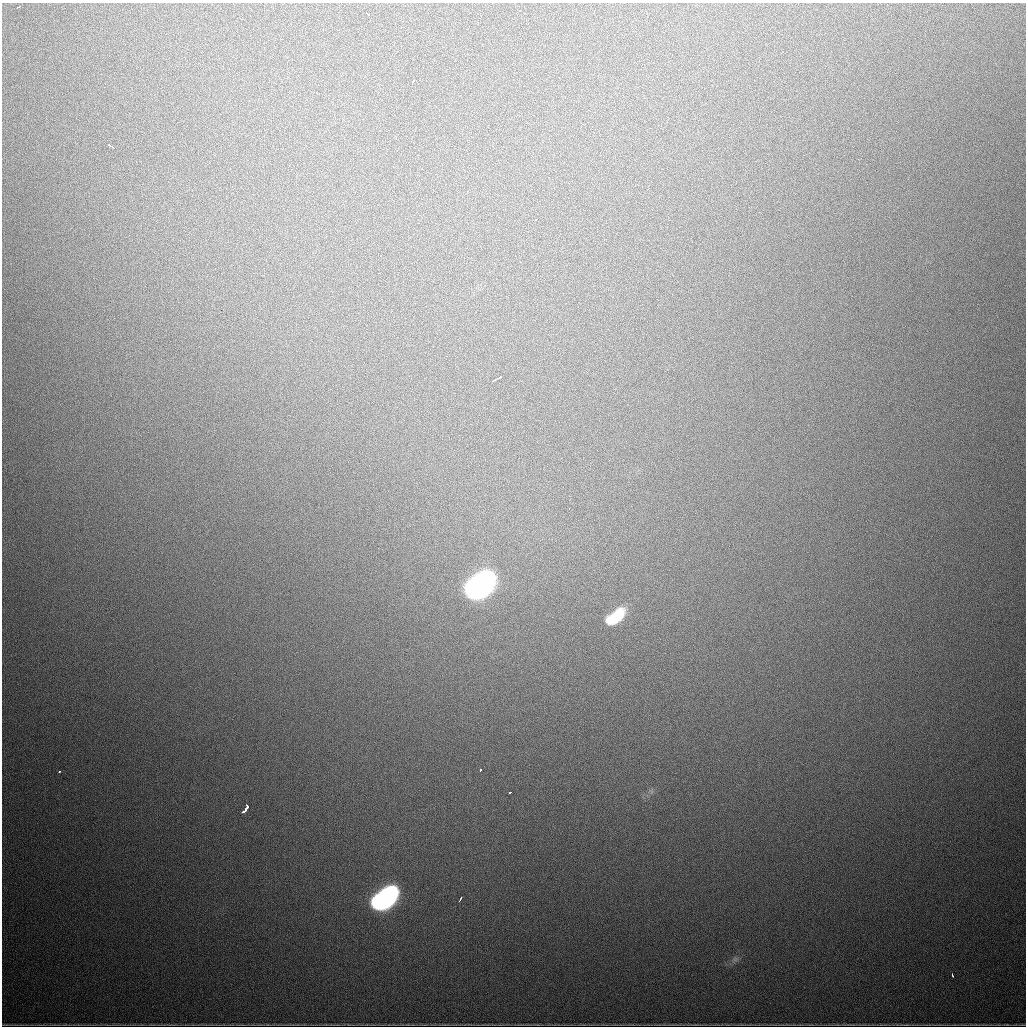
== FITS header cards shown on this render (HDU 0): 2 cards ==
NAXIS1  =                 1024
NAXIS2  =                 1024

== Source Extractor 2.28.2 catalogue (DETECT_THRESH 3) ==
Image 1024 x 1024 px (HDU 0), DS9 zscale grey, 1 PNG px = 1 image px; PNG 1028 x 1028 px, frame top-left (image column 1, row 1024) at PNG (2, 3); no overlay
Background 877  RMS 25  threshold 74.2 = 3 sigma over >= 5 px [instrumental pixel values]
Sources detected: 19; all 19 listed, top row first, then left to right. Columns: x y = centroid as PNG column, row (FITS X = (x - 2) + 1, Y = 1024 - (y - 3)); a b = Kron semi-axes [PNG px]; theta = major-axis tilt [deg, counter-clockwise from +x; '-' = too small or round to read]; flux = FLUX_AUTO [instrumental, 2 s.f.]
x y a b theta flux
18 7 3 2 - 2.4e+03
367 13 4 2 - 1.7e+03
413 82 5 2 - 3.5e+03
111 146 7 2 -32 4.3e+03
536 219 3 2 - 3.0e+03
184 223 2 2 - 2.1e+03
500 377 4 2 - 1.8e+03
495 380 6 2 32 4.3e+03
569 509 2 2 - 1.5e+03
480 585 21 12 39 1.6e+06
616 616 22 11 38 6.7e+04
481 770 3 3 - 2.4e+03
59 772 3 2 - 2.6e+03
510 792 3 3 - 2.6e+03
246 809 10 4 57 1.6e+04
385 898 21 11 38 8.8e+05
460 899 5 2 - 3.1e+03
735 959 7 6 - 4.6e+03
952 975 4 2 - 3.6e+03